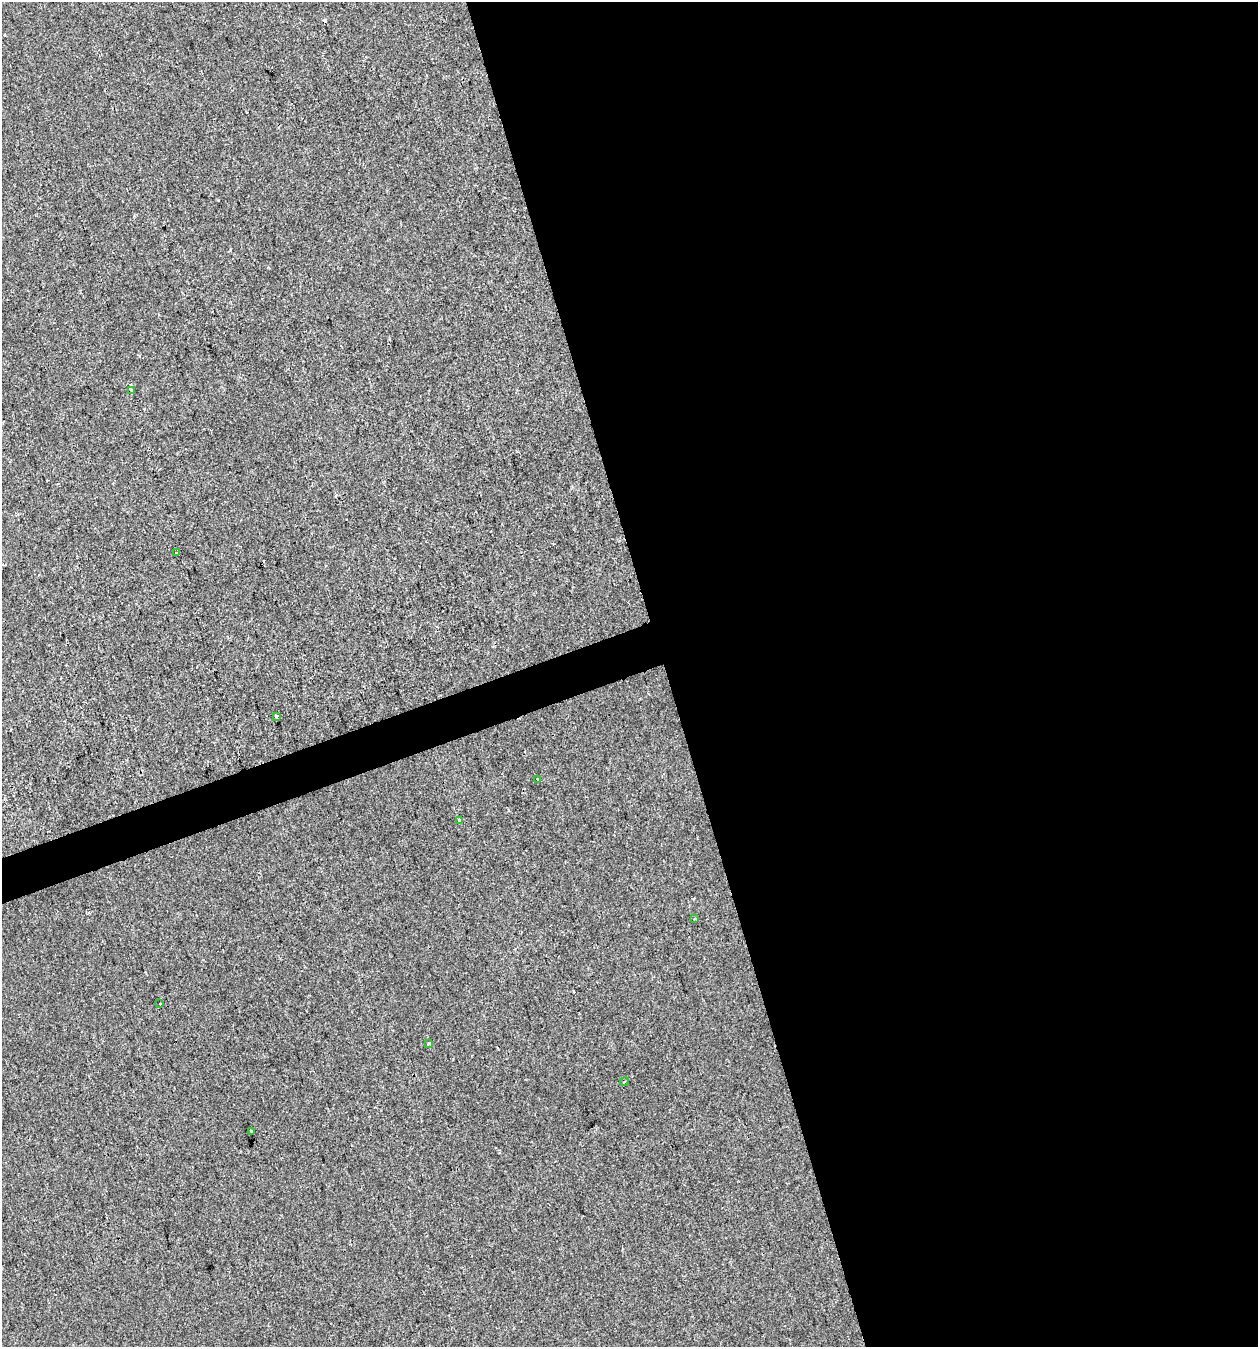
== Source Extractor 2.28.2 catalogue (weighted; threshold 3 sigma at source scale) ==
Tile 8 of 4 x 4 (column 4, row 2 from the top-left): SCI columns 3883-5138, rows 2689-4033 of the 5201 x 5378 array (HDU 1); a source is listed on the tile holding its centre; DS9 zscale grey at full resolution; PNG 1260 x 1349 px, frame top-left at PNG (2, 2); each listed source drawn as its Kron ellipse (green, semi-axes under 4 px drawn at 4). Shown black and unused: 49% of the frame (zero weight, under 2 of 3 exposures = <1% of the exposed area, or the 3 px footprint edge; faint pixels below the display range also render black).
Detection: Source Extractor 2.28.2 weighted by HDU 2 'WHT'; one run over the whole footprint, this tile lists its part. Background -8.94e-04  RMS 0.0042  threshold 0.0189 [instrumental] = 3 sigma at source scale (4.5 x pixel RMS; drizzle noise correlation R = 1.50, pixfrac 1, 0.0396/0.0396 arcsec/px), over >= 5 px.
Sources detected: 15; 5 cosmic-ray / hot-pixel residue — neither listed nor drawn; the other 10 listed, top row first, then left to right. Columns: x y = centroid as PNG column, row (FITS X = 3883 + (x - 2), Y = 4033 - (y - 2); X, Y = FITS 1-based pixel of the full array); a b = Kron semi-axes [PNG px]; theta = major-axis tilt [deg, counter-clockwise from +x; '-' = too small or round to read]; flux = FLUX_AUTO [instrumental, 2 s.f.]
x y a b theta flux
131 391 4 3 - 6
176 553 3 3 - 1.4
276 717 4 3 - 8
537 780 3 3 - 1.9
459 821 4 3 - 1
695 919 3 3 - 0.52
160 1003 3 3 - 0.82
429 1043 4 3 - 0.56
625 1082 4 2 - 0.56
251 1131 3 3 - 1.7
Overlapping masked pixels (flux is a lower limit): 1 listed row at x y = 131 391